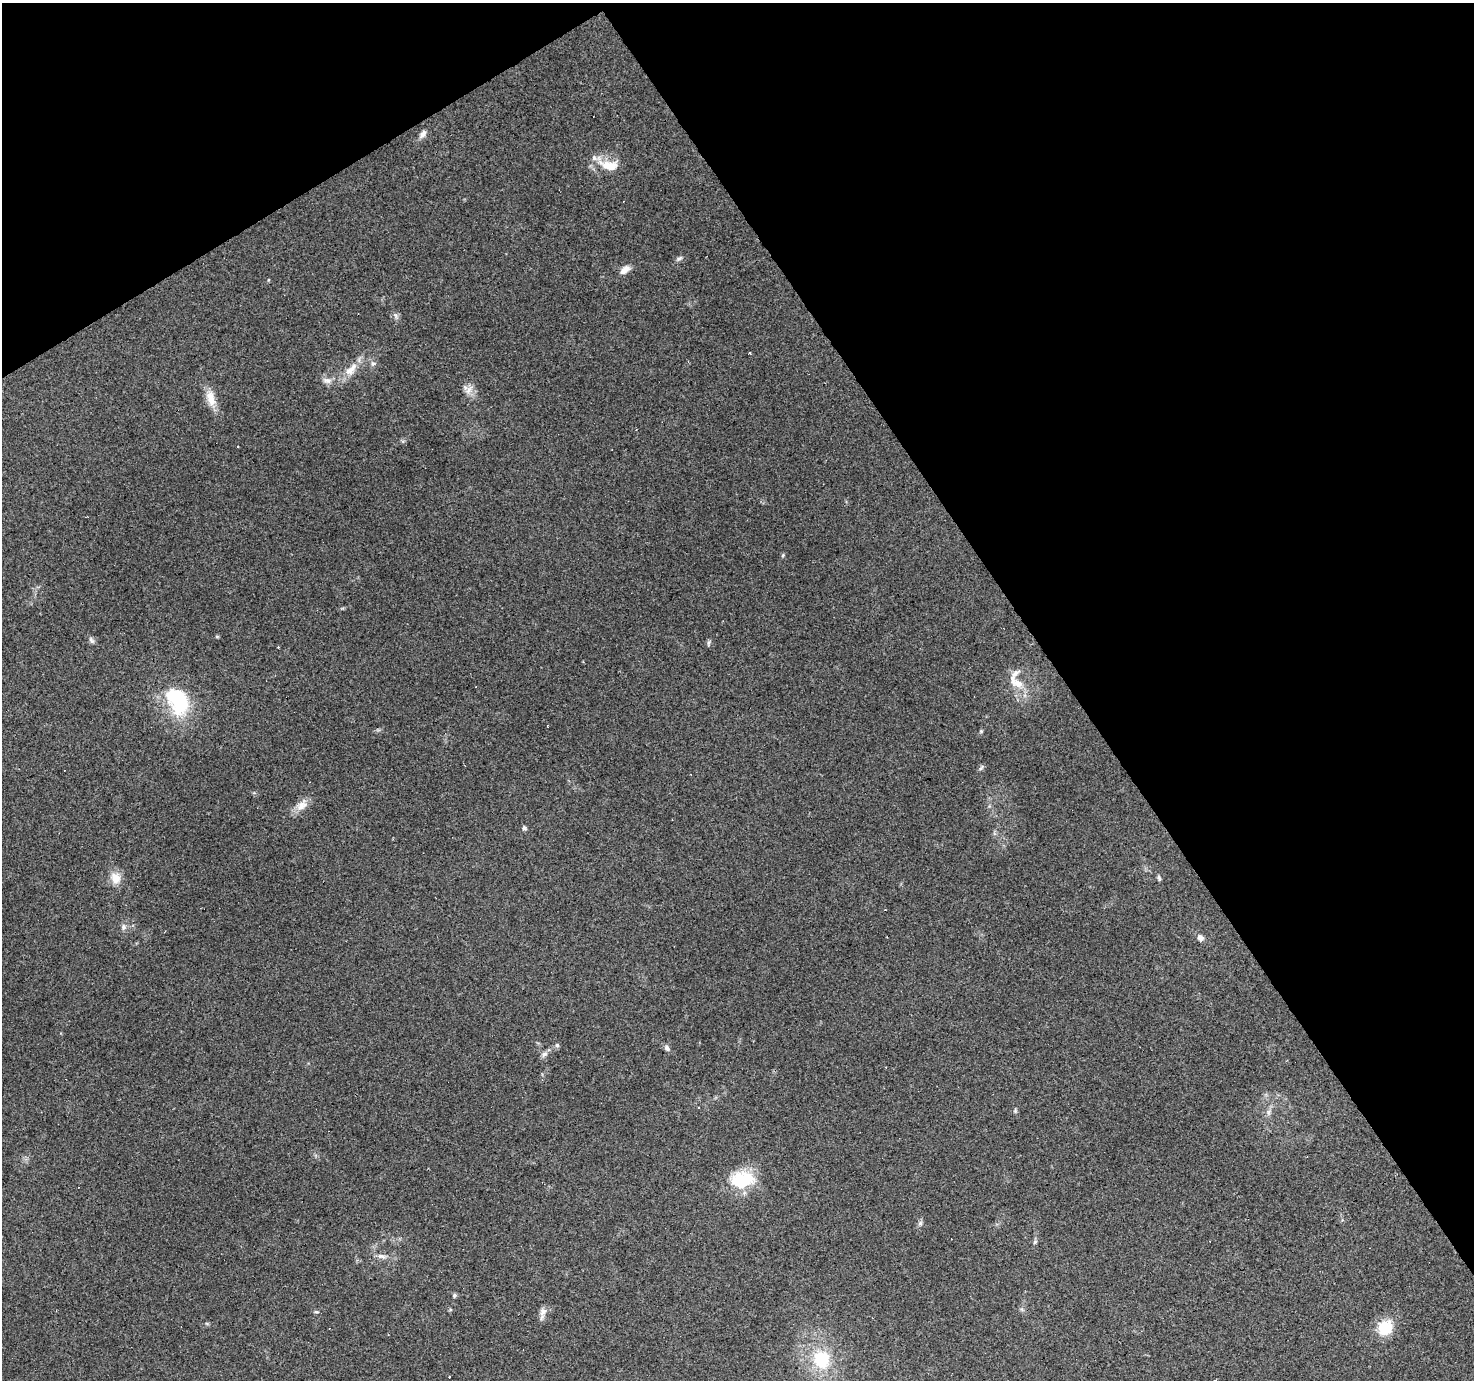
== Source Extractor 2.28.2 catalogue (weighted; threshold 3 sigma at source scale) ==
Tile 3 of 4 x 4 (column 3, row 1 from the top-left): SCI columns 2947-4418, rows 4313-5690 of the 5891 x 5804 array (HDU 1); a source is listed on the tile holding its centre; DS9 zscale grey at full resolution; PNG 1476 x 1382 px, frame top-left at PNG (2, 3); no overlay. Shown black and unused: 33% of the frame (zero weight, under 3 of 4 exposures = <1% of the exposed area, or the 3 px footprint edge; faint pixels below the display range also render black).
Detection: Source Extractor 2.28.2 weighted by HDU 2 'WHT'; one run over the whole footprint, this tile lists its part. Background 0.219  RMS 0.0078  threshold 0.0352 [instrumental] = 3 sigma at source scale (4.5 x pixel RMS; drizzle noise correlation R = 1.50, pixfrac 1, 0.0396/0.0396 arcsec/px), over >= 5 px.
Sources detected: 50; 8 cosmic-ray / hot-pixel residue — not listed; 1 inside a brighter listed object's ellipse — not listed separately; the other 41 listed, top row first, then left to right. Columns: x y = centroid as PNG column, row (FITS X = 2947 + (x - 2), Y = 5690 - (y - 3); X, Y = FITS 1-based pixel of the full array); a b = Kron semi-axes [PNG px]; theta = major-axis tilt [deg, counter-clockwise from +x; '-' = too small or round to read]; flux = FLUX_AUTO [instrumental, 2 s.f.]
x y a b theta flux
423 134 13 6 55 3.6
609 165 30 14 -17 17
679 259 9 5 32 1.9
625 270 14 8 40 5.2
268 280 5 3 - 0.67
373 364 7 5 42 1.8
351 370 23 10 47 11
327 380 14 8 -7 4.8
468 390 11 10 - 5.6
211 398 24 11 -75 11
783 555 6 3 72 0.92
217 636 6 4 -1 0.9
92 640 9 5 -65 2
709 643 9 3 79 1.3
278 647 3 2 - 0.73
1018 683 15 11 -22 9.8
178 700 36 24 -62 56
981 731 6 4 46 1
981 768 11 3 50 1.5
302 805 20 11 46 8.3
524 828 6 5 - 1.6
115 878 15 13 -76 9.5
1159 878 7 5 -72 1.4
123 927 9 7 89 2.9
1200 937 8 7 - 3.4
557 1045 6 5 - 1.6
667 1048 9 6 -53 2.3
544 1054 9 6 34 2.7
1015 1110 6 4 58 1.2
1269 1112 7 5 61 2.3
742 1180 31 20 7 34
920 1223 7 6 - 1.8
1035 1242 7 5 69 1.5
382 1256 14 6 -16 4
454 1295 5 4 - 1.8
316 1312 7 3 -7 1
543 1312 12 9 59 4.8
1385 1328 20 16 53 21
822 1359 20 18 -73 36
449 1377 3 2 - 1.1
1215 1380 3 3 - 2.9
Isophote crosses this tile's border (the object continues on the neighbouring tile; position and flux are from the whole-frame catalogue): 1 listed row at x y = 1215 1380